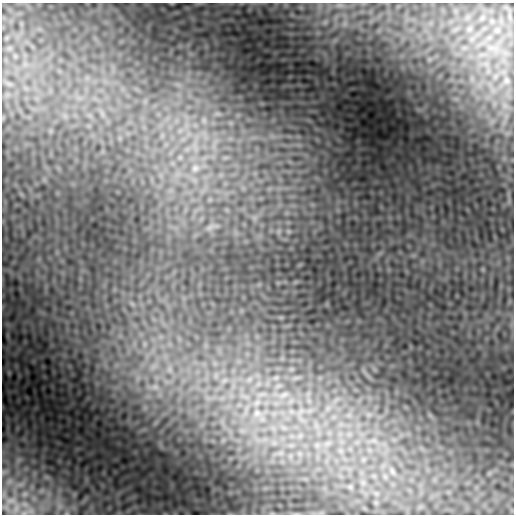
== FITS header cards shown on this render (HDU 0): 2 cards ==
NAXIS1  =                  512
NAXIS2  =                  512

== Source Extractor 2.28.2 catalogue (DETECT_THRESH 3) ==
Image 512 x 512 px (HDU 0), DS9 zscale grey, 1 PNG px = 1 image px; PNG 516 x 516 px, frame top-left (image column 1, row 512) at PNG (2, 3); no overlay
Background -1.65e-04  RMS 0.0046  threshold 0.0139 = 3 sigma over >= 5 px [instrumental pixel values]
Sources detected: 27; all 27 listed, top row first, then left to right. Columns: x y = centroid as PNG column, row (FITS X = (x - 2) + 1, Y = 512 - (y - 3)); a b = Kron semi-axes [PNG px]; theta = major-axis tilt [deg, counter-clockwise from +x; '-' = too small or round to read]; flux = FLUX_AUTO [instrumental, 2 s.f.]
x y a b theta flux
172 4 6 3 -18 0.26
198 4 12 2 0 0.62
325 22 7 5 45 0.66
204 120 8 6 -70 0.96
180 157 8 6 90 0.97
195 168 15 13 57 5
509 201 12 5 86 1
210 227 12 4 32 1.2
170 369 11 8 -78 1.9
276 378 8 6 20 0.79
249 379 8 6 68 1.1
224 380 8 6 21 1.1
278 386 10 6 19 1
155 387 12 9 3 2.4
284 395 18 9 22 3.8
257 402 11 8 33 2.1
328 408 8 6 46 1.2
257 413 13 12 - 4.1
301 414 34 13 -88 10
284 428 11 7 -28 2
374 440 10 5 0 1.2
327 443 11 7 39 1.8
317 445 8 8 - 1.4
341 451 7 4 -71 0.85
280 453 9 7 0 1.3
392 471 11 6 -61 1
350 487 7 6 - 0.58
At the frame edge (FLAGS 8, measured only in part): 1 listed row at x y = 172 4